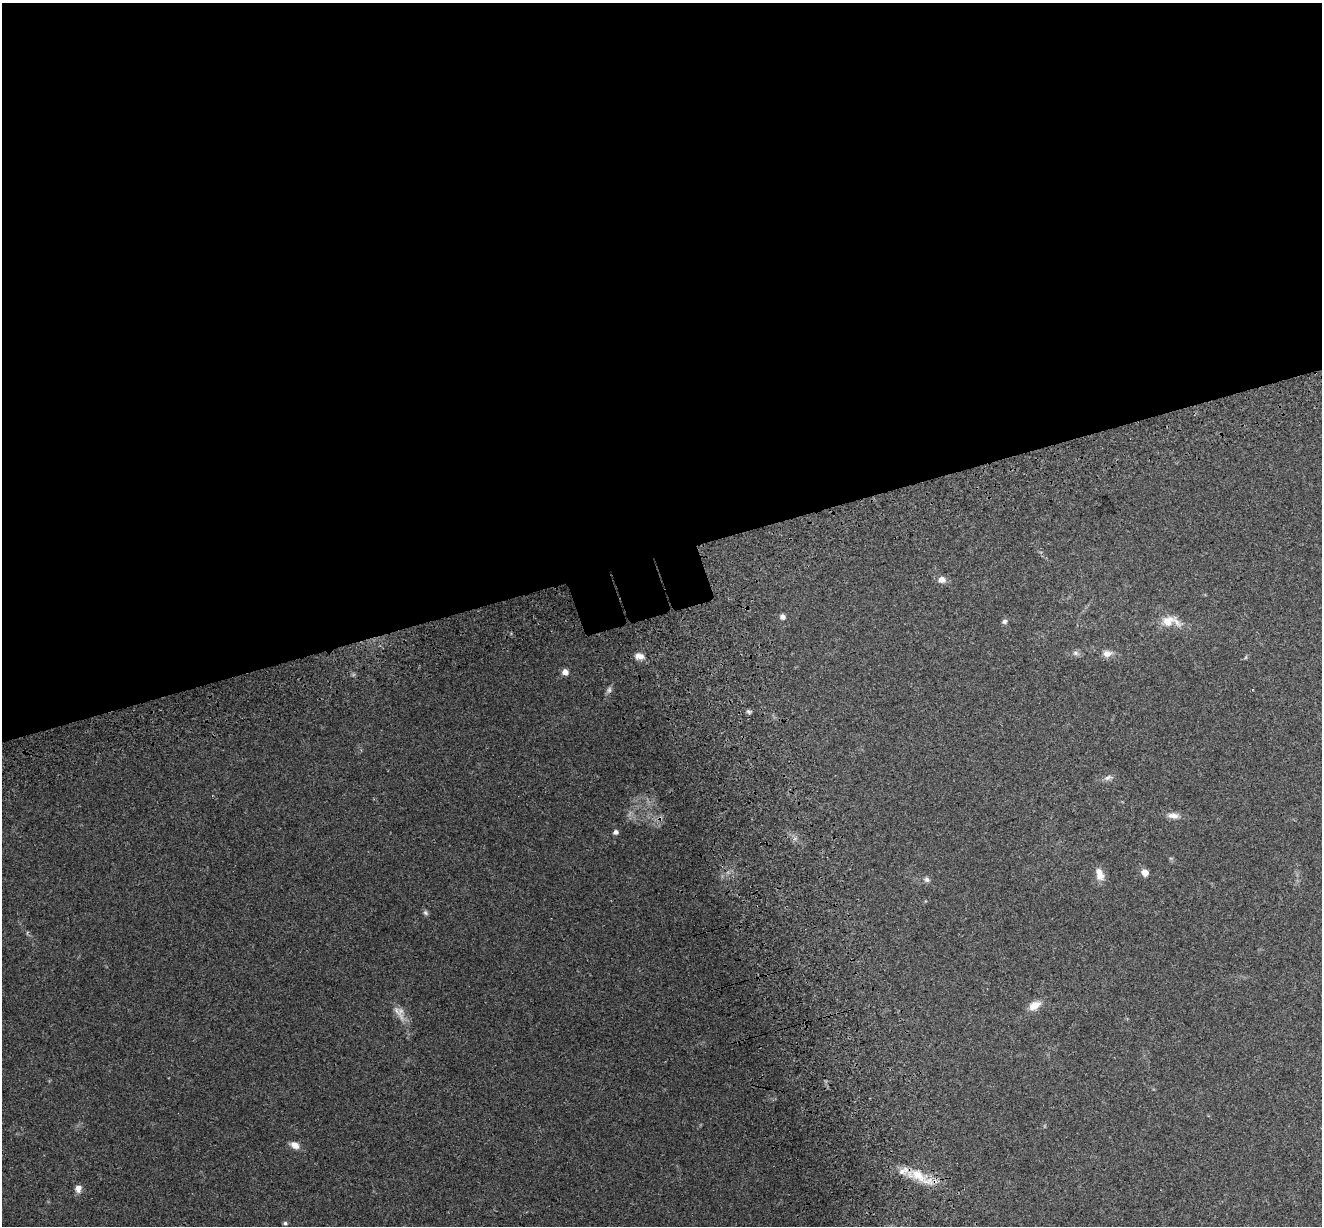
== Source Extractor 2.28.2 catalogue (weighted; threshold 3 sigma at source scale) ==
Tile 2 of 4 x 4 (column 2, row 1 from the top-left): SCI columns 1443-2762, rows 3929-5152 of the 5522 x 5357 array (HDU 1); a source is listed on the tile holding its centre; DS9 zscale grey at full resolution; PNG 1324 x 1228 px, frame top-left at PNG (2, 3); no overlay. Shown black and unused: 46% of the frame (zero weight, under 3 of 4 exposures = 9% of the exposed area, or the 3 px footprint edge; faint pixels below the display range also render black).
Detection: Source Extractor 2.28.2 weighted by HDU 2 'WHT'; one run over the whole footprint, this tile lists its part. Background 0.176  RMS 0.007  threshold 0.0315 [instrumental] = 3 sigma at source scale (4.5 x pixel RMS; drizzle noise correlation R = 1.50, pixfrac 1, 0.0396/0.0396 arcsec/px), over >= 5 px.
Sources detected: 23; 1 too faint to see at this stretch — not listed; the other 22 listed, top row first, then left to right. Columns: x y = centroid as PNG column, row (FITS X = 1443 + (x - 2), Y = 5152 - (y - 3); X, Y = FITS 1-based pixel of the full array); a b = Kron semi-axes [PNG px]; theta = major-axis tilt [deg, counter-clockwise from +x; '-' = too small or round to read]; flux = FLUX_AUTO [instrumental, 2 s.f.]
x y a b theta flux
942 579 8 7 - 4.8
782 617 6 6 - 2.8
1004 621 7 6 - 1.8
1170 621 28 14 -6 12
1076 653 8 5 -27 2
1107 653 11 9 0 4.7
639 656 12 8 -9 4.6
565 672 6 6 - 4.7
748 711 7 5 -45 1.4
1108 777 12 6 30 2.7
1173 816 14 7 -5 4.5
615 832 5 4 - 2.7
1145 872 7 6 - 5.4
1099 874 16 9 -74 6.9
927 879 7 6 - 2.1
425 913 7 6 - 1.6
1034 1005 16 10 29 7.4
401 1011 26 10 -88 7.4
295 1145 11 7 -31 4.9
918 1175 32 16 -26 20
78 1188 8 7 - 4.4
285 1223 5 4 - 1.3
Overlapping masked pixels (flux is a lower limit): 1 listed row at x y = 918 1175